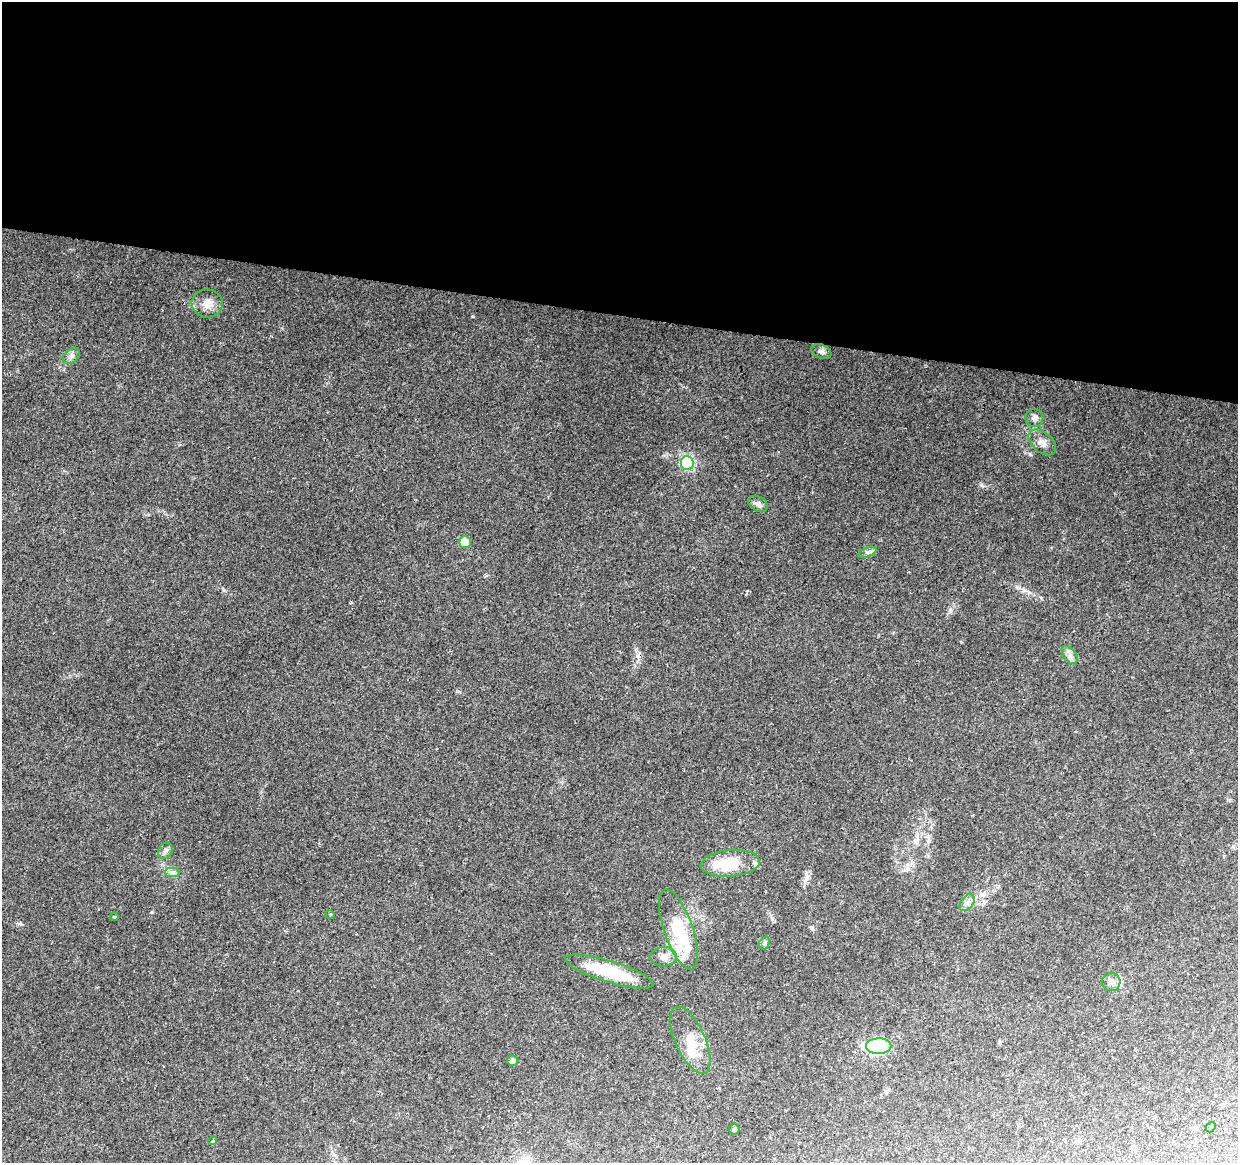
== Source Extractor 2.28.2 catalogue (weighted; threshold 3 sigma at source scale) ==
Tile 3 of 4 x 4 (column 3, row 1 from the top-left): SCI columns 2473-3708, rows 3708-4868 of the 4952 x 5152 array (HDU 1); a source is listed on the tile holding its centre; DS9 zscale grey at full resolution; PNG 1240 x 1165 px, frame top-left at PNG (2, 2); each listed source drawn as its Kron ellipse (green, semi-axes under 4 px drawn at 4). Shown black and unused: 27% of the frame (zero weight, under 2 of 3 exposures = <1% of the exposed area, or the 3 px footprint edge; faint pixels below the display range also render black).
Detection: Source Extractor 2.28.2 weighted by HDU 2 'WHT'; one run over the whole footprint, this tile lists its part. Background 0.0677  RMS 0.0081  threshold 0.0366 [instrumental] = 3 sigma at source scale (4.5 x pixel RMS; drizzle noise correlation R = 1.50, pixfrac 1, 0.0396/0.0396 arcsec/px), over >= 5 px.
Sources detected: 33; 1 inside a brighter object's white glare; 1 cosmic-ray / hot-pixel residue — neither listed nor drawn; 4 inside a brighter listed object's ellipse — not listed separately; the other 27 listed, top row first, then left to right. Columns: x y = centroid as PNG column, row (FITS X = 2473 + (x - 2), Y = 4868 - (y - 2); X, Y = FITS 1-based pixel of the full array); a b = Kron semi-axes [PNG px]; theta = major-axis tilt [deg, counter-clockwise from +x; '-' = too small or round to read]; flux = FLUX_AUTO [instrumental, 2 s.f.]
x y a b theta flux
207 303 15 14 - 8.9
821 351 10 6 -23 3
72 356 10 6 42 2.9
1034 418 9 9 - 3.7
1042 442 16 10 -41 6
687 463 7 6 - 86
758 504 10 7 -31 3.1
465 542 6 5 - 19
867 552 9 4 21 2.4
1070 655 10 6 -54 3.7
165 851 8 7 - 2.7
730 863 29 13 4 32
172 872 7 4 -1 2.1
967 903 9 6 54 3.2
330 914 5 3 - 0.65
114 917 4 3 - 0.89
678 929 42 14 -71 39
764 943 7 5 61 1.5
664 957 13 10 3 5.5
609 972 46 10 -17 37
1111 982 9 9 - 4
690 1040 36 15 -66 18
879 1046 12 7 1 93
512 1061 5 5 - 3.9
1211 1127 5 4 - 1
734 1129 5 5 - 1.4
213 1141 4 3 - 1.5
Unlisted compact peaks at least as high as the median listed source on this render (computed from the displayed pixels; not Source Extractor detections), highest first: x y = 981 485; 473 316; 152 912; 20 923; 950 610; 772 918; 457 691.